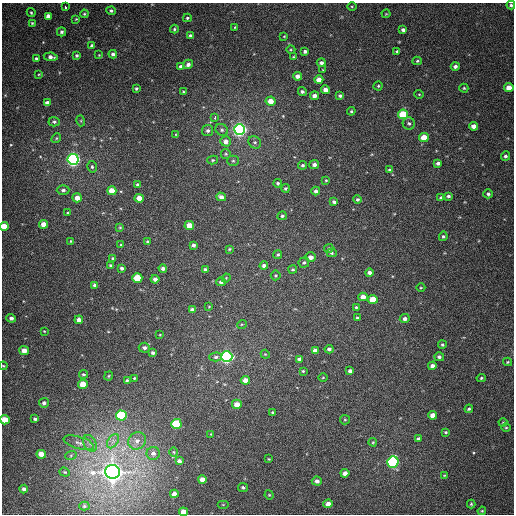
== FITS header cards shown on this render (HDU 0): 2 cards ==
NAXIS1  =                  512
NAXIS2  =                  512

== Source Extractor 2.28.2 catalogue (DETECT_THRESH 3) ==
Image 512 x 512 px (HDU 0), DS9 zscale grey, 1 PNG px = 1 image px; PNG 516 x 516 px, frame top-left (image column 1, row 512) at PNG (2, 3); each listed source drawn as its Kron ellipse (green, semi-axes under 4 px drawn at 4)
Background 389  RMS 9.9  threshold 29.7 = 3 sigma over >= 5 px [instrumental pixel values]
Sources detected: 199; all 199 listed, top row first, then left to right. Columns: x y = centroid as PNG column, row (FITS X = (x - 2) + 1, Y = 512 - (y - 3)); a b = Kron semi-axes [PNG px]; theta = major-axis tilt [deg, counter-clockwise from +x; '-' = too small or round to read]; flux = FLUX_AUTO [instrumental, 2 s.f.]
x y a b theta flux
511 5 4 4 - 1200
65 7 3 2 - 2500
352 7 4 3 - 660
111 11 4 4 - 1200
31 13 4 3 - 710
84 14 4 3 - 790
386 14 4 4 - 590
48 16 4 4 - 3200
187 18 4 3 - 980
76 19 4 3 - 570
32 23 3 3 - 640
235 27 3 3 - 580
174 29 4 3 - 900
403 30 4 3 - 1900
61 32 4 4 - 1400
190 36 4 3 - 1300
284 36 4 3 - 530
92 46 4 4 - 1500
291 50 4 3 - 670
305 51 4 3 - 1800
397 51 4 3 - 870
113 54 4 4 - 1800
77 55 3 3 - 1100
99 55 3 3 - 440
51 57 7 4 -9 2600
294 57 4 3 - 720
36 58 4 3 - 930
417 61 5 4 - 800
321 63 4 4 - 1900
188 64 5 4 - 2300
455 66 4 3 - 1900
181 67 4 4 - 2800
323 70 3 2 - 460
39 74 4 3 - 680
297 76 4 4 - 3400
319 80 4 4 - 4900
378 86 4 4 - 840
136 88 3 3 - 1100
464 88 4 4 - 880
509 88 5 4 - 7300
326 90 4 4 - 4700
183 92 4 3 - 720
302 92 4 4 - 1400
419 94 4 4 - 700
314 96 4 4 - 2800
340 96 3 3 - 1300
271 101 5 4 - 6700
47 103 4 4 - 3500
351 111 4 4 - 790
403 114 5 5 - 28000
215 117 4 2 - 5700
81 121 5 3 - 690
54 122 5 5 - 1100
409 123 6 6 - 1600
473 126 4 4 - 4000
240 129 5 5 - 300000
222 130 6 5 - 1500
208 131 5 5 - 1700
176 134 4 2 - 440
424 137 5 4 - 10000
56 138 5 4 - 800
226 141 5 5 - 3800
255 142 7 5 -43 1500
226 154 5 4 - 920
505 156 5 4 - 1400
73 159 5 5 - 250000
213 160 5 4 - 920
233 161 5 5 - 930
438 163 4 3 - 1700
314 164 5 4 - 2500
302 165 4 4 - 1200
92 167 6 4 -74 1300
390 170 4 4 - 1400
326 180 4 3 - 640
278 183 4 4 - 1000
138 185 4 4 - 1700
285 188 4 4 - 1100
63 190 6 5 - 1700
112 191 4 4 - 9200
316 191 4 4 - 2300
488 194 5 4 - 1300
448 196 4 3 - 1400
221 197 5 4 - 3000
77 198 5 4 - 5000
139 198 4 4 - 6400
441 198 3 3 - 880
357 199 4 4 - 1200
334 202 4 3 - 1600
67 213 3 3 - 680
282 216 4 4 - 1200
43 224 4 4 - 6500
189 225 5 4 - 9200
4 226 4 4 - 9900
120 227 4 3 - 670
443 236 5 4 - 1100
71 241 3 3 - 640
148 242 3 3 - 1000
121 245 3 3 - 660
193 245 4 3 - 1800
329 248 5 4 - 1100
229 249 4 3 - 730
332 253 5 4 - 980
278 254 5 4 - 1200
311 257 5 4 - 3500
113 258 4 3 - 750
304 263 5 5 - 1400
110 265 4 3 - 820
264 266 4 4 - 2200
122 268 3 3 - 1400
163 268 4 3 - 2100
293 269 4 4 - 1100
205 270 4 3 - 1600
369 272 4 4 - 2200
276 275 5 5 - 840
137 278 5 4 - 21000
226 278 5 3 - 600
155 279 4 4 - 2600
221 282 4 4 - 2100
95 285 4 4 - 2600
421 288 4 3 - 620
363 297 4 4 - 5000
373 299 5 4 - 13000
209 307 4 3 - 510
356 307 4 4 - 780
192 310 4 4 - 2400
11 318 5 4 - 2300
357 318 4 3 - 1200
405 319 5 4 - 2200
79 320 4 4 - 3900
242 324 5 3 - 630
44 331 3 2 - 470
160 335 3 2 - 460
442 345 4 4 - 1000
144 348 5 5 - 1900
329 349 4 4 - 1600
24 350 5 4 - 5900
315 350 4 4 - 2800
153 353 4 3 - 1400
265 354 4 3 - 580
216 357 6 4 1 1400
227 357 5 5 - 190000
439 357 5 4 - 1700
300 359 4 4 - 2200
507 362 4 4 - 770
3 366 4 3 - 600
432 366 4 4 - 2600
303 371 3 3 - 690
350 371 4 4 - 2300
83 374 4 4 - 1100
109 376 4 3 - 640
323 377 5 3 - 640
135 378 3 3 - 800
481 378 5 4 - 1100
127 380 3 3 - 890
245 380 4 4 - 4900
83 384 5 4 - 12000
44 403 5 5 - 1700
237 404 5 4 - 5200
469 409 4 3 - 1100
272 412 3 3 - 820
121 415 5 5 - 60000
433 415 4 4 - 5300
35 419 4 3 - 1100
5 420 5 4 - 12000
345 420 5 4 - 840
503 422 4 4 - 720
176 424 5 5 - 38000
506 428 5 3 - 720
446 432 3 3 - 950
211 434 3 2 - 500
418 439 4 3 - 1100
113 441 8 5 57 2400
137 441 9 8 - 3900
373 442 4 4 - 640
79 443 16 6 -17 3500
90 443 9 6 -63 2800
174 452 5 3 - 680
153 453 6 6 - 2400
41 454 5 4 - 6600
71 455 6 4 20 870
269 459 3 3 - 610
179 461 4 3 - 1800
393 462 6 5 - 140000
65 472 5 4 - 870
113 472 7 6 - 890000
345 473 4 4 - 3700
444 475 4 2 - 460
202 479 4 4 - 5100
317 481 5 4 - 2300
243 487 5 4 - 1300
24 489 4 3 - 1900
174 494 4 4 - 3700
269 495 5 4 - 710
328 504 5 4 - 4300
471 504 4 4 - 750
223 505 6 4 0 660
84 506 5 4 - 920
482 511 4 4 - 600
183 512 4 4 - 6100
At the frame edge (FLAGS 8, measured only in part): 5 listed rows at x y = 511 5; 4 226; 3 366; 5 420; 183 512